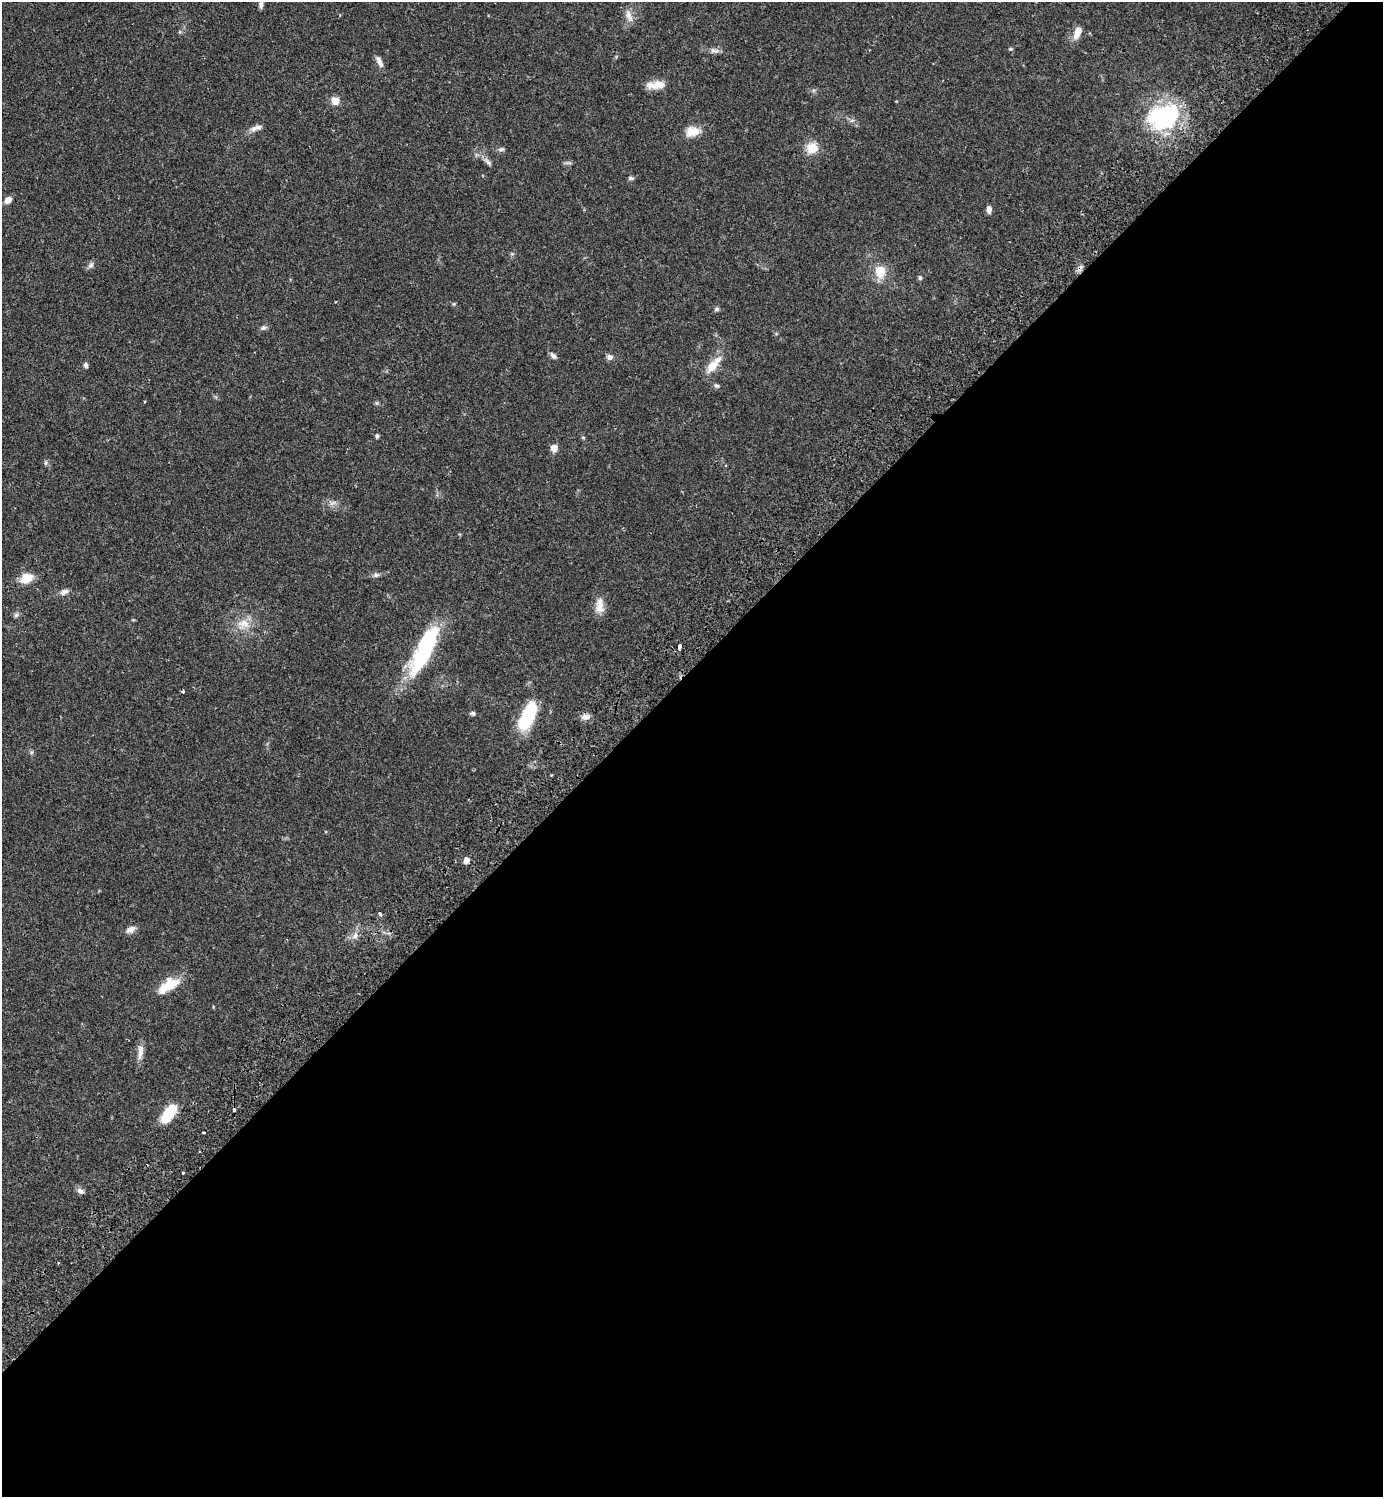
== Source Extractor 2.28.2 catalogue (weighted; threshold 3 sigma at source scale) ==
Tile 15 of 4 x 4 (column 3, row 4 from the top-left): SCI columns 3105-4485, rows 45-1539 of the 6069 x 6072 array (HDU 1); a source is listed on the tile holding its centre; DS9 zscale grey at full resolution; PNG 1385 x 1499 px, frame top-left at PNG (2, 2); no overlay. Shown black and unused: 55% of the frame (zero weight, under 2 of 3 exposures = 3% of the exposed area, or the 3 px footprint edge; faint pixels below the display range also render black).
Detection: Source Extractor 2.28.2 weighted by HDU 2 'WHT'; one run over the whole footprint, this tile lists its part. Background 0.0696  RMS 0.0052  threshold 0.0235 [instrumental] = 3 sigma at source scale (4.5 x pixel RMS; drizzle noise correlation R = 1.50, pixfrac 1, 0.05/0.05 arcsec/px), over >= 5 px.
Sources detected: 62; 2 cosmic-ray / hot-pixel residue — not listed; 1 inside a brighter listed object's ellipse — not listed separately; the other 59 listed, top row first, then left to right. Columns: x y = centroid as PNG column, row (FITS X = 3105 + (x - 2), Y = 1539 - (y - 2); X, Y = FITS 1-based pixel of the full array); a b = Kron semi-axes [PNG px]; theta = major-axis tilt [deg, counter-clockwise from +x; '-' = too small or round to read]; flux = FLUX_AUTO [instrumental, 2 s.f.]
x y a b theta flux
261 5 8 5 89 1.5
629 16 19 7 -70 3.4
1077 33 16 8 69 5.4
1010 49 5 4 - 0.62
714 50 14 6 -14 2.2
379 61 14 6 -62 2.8
656 85 23 8 4 6.7
335 101 7 7 - 6.1
1163 117 38 30 12 51
254 129 11 8 30 2.6
692 131 17 12 10 6.9
812 148 15 14 - 7.3
501 149 9 5 11 1.2
488 162 15 5 -46 2
631 178 7 4 -8 1
8 200 8 6 38 3.1
989 209 8 5 -89 2.4
512 254 6 4 0 0.68
91 265 10 6 52 1.6
880 271 16 13 -90 8.6
920 278 6 5 - 0.92
335 302 3 2 - 0.34
454 304 5 4 - 0.62
717 309 6 5 - 1
263 328 9 6 19 1.3
553 356 10 6 -48 1.6
610 357 8 7 - 1.8
86 365 6 5 - 1.4
713 365 28 10 49 8.1
716 386 9 5 -28 1.2
144 402 4 2 - 0.46
377 403 6 5 - 0.76
377 436 6 4 89 0.88
583 437 5 4 - 0.63
554 448 7 7 - 3.7
46 463 6 4 89 0.82
333 503 13 4 23 1.6
376 575 8 7 - 1.6
27 578 9 7 25 12
64 592 11 6 21 2.3
599 606 22 11 88 5.5
16 615 6 6 - 1.2
243 624 19 14 4 8.1
679 647 5 3 - 3.7
424 650 63 17 64 47
183 692 5 3 - 0.56
473 713 6 5 - 1
528 715 30 13 66 29
585 717 12 7 -3 2.7
466 860 7 5 57 2.6
380 914 4 3 - 1.5
131 929 13 8 27 2.8
355 935 9 6 63 2.1
168 985 28 12 33 12
140 1052 22 7 83 4
169 1113 22 10 54 18
204 1133 3 2 - 0.96
183 1173 3 3 - 0.6
80 1191 9 7 -26 2